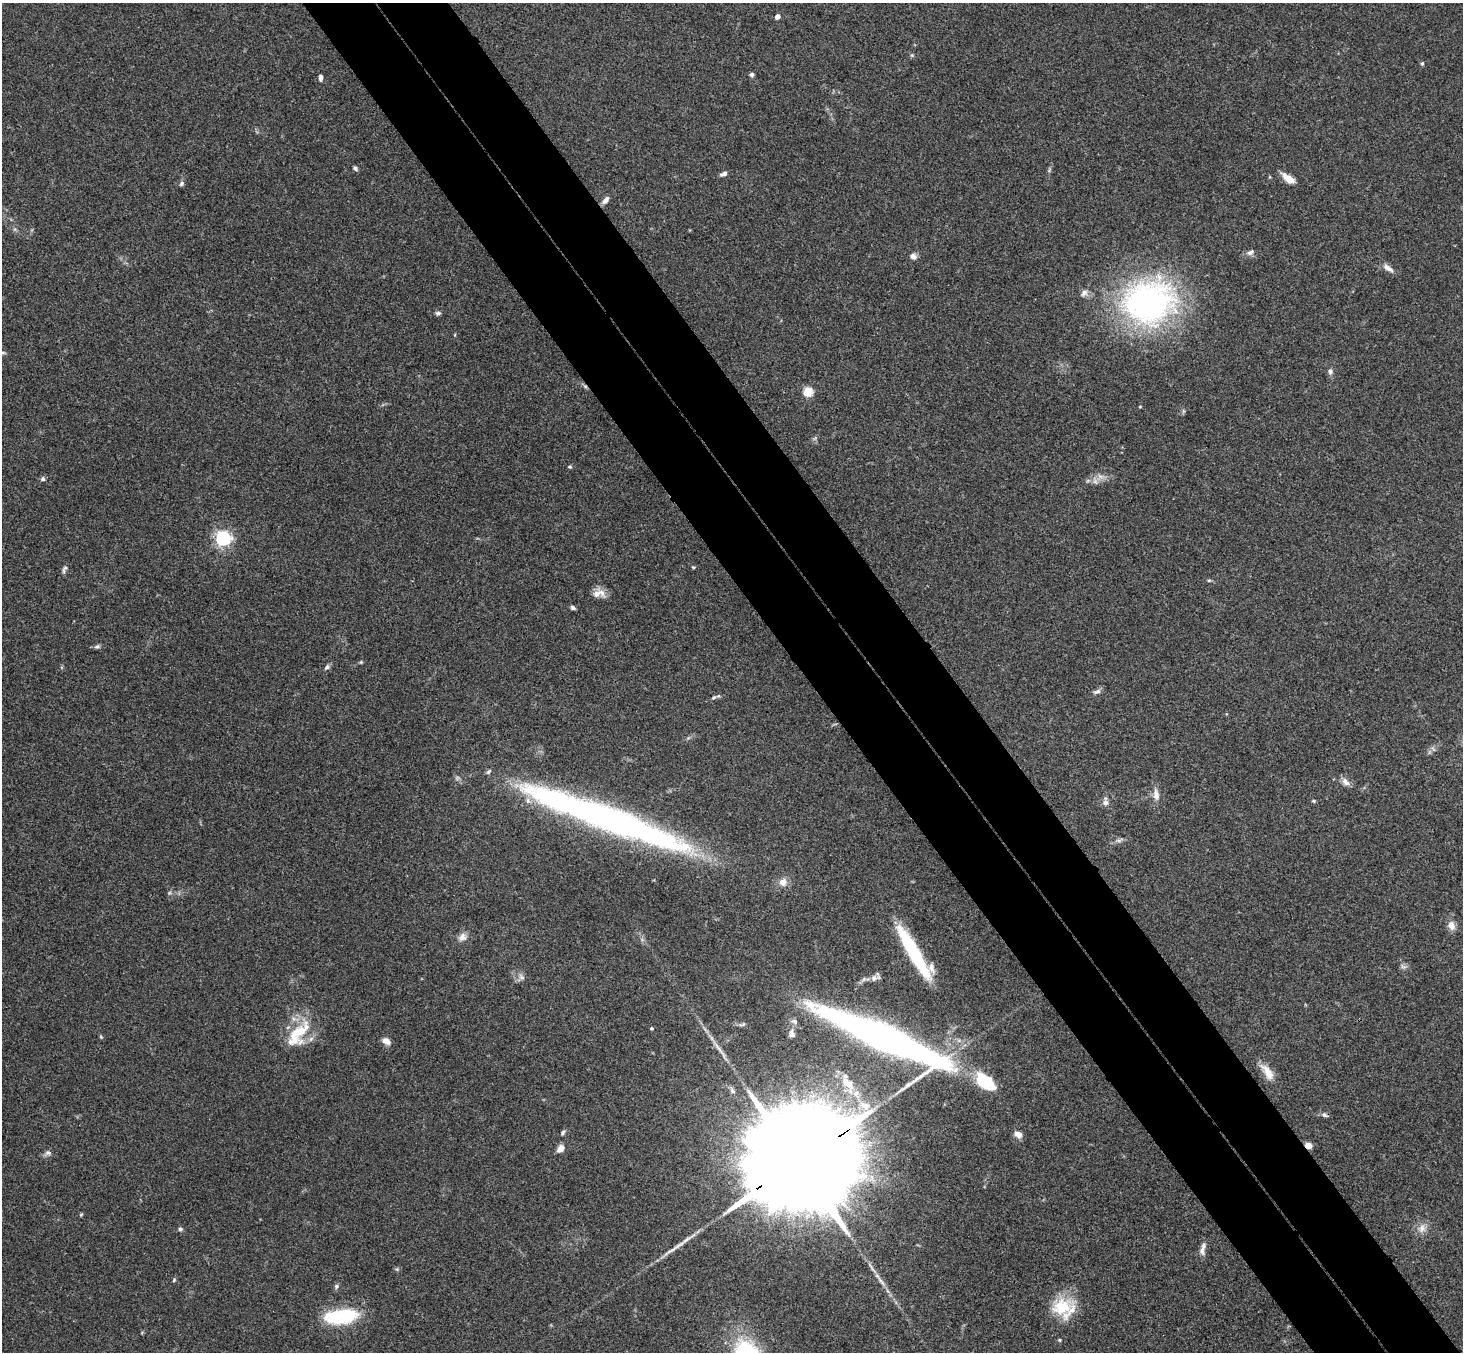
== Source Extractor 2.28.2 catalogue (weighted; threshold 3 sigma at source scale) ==
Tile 6 of 4 x 4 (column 2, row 2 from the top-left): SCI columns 1514-2974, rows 3033-4382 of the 5946 x 5927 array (HDU 1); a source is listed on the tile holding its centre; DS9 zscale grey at full resolution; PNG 1465 x 1354 px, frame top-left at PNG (2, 3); no overlay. Shown black and unused: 10% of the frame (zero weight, under 3 of 4 exposures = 6% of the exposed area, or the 3 px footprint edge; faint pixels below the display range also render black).
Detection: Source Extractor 2.28.2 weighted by HDU 2 'WHT'; one run over the whole footprint, this tile lists its part. Background 0.163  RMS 0.0073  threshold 0.0329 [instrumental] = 3 sigma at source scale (4.5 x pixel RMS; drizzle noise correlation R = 1.50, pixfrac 1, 0.05/0.05 arcsec/px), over >= 5 px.
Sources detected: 87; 1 too faint to see at this stretch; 3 inside a brighter object's white glare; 1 cosmic-ray / hot-pixel residue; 1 long thin detection or spike segment (spike, bleed or trail) — not listed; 8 inside a brighter listed object's ellipse — not listed separately; the other 73 listed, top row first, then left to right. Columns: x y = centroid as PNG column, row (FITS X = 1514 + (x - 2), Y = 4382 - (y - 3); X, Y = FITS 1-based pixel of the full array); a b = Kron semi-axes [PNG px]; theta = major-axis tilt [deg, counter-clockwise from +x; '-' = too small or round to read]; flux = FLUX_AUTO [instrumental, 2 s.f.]
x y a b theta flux
777 17 4 4 - 4.8
1422 63 5 4 - 0.97
752 74 5 5 - 1.6
320 78 7 5 -87 2.3
355 168 6 5 - 1.6
724 174 8 5 19 2.7
1289 179 13 6 -38 10
181 184 7 6 - 1.8
605 200 11 6 49 3.3
1250 252 12 7 24 3
913 256 8 6 -40 3.2
1388 268 16 6 -33 4.6
1149 302 67 54 7 200
438 313 7 5 7 1.6
2 353 8 4 0 1.2
1330 371 7 6 - 2.3
808 392 5 5 - 40
570 467 6 4 5 1
43 479 6 6 - 1.6
1095 481 9 6 -54 2.7
223 538 6 6 - 220
693 567 5 3 - 0.7
64 569 12 5 66 2
1209 580 6 4 1 0.91
602 593 15 8 -55 5.3
573 608 6 4 -29 1.7
97 646 8 5 16 1.8
361 662 4 4 - 0.8
327 667 8 5 55 1.9
1097 692 11 6 21 2.4
714 697 8 5 39 1.5
1345 782 13 8 -44 4.1
1156 795 17 8 -82 5.5
1313 801 5 4 - 0.9
1105 803 8 7 - 3.4
599 816 196 29 -20 310
1119 840 7 4 0 1.8
169 893 6 4 44 1.1
1451 926 12 9 -70 4.9
462 937 12 10 47 4.4
913 953 68 12 -60 61
1403 966 10 5 -23 2
874 978 8 7 - 3
864 979 6 4 70 1.3
794 1021 9 6 -21 2.2
742 1024 9 4 22 1.4
651 1028 3 3 - 1.1
298 1034 46 20 53 31
792 1034 10 7 -74 3.1
101 1037 6 3 -72 0.8
884 1039 122 22 -24 420
386 1041 11 7 -29 4.3
1267 1072 25 10 -56 9.4
849 1084 14 11 -20 9.3
732 1091 9 6 -53 1.9
865 1106 15 9 -22 8.7
1325 1115 8 5 -28 2
563 1133 7 5 50 1.5
1018 1134 9 7 -29 4.5
1308 1145 6 5 - 5.6
560 1149 10 7 53 4.7
48 1153 9 7 3 2.3
798 1162 68 21 32 46000
81 1214 6 4 3 0.81
1422 1228 13 9 77 5.4
180 1229 6 5 - 1.6
1203 1249 18 7 79 4.4
174 1280 5 4 - 0.91
881 1281 18 4 -51 4.5
336 1286 7 6 - 1.7
1062 1307 30 21 17 28
341 1316 38 16 7 45
1059 1340 5 4 - 0.85
Overlapping masked pixels (flux is a lower limit): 3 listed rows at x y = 913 953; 1308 1145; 798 1162
Isophote crosses this tile's border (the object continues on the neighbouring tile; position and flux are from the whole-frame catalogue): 1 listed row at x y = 2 353